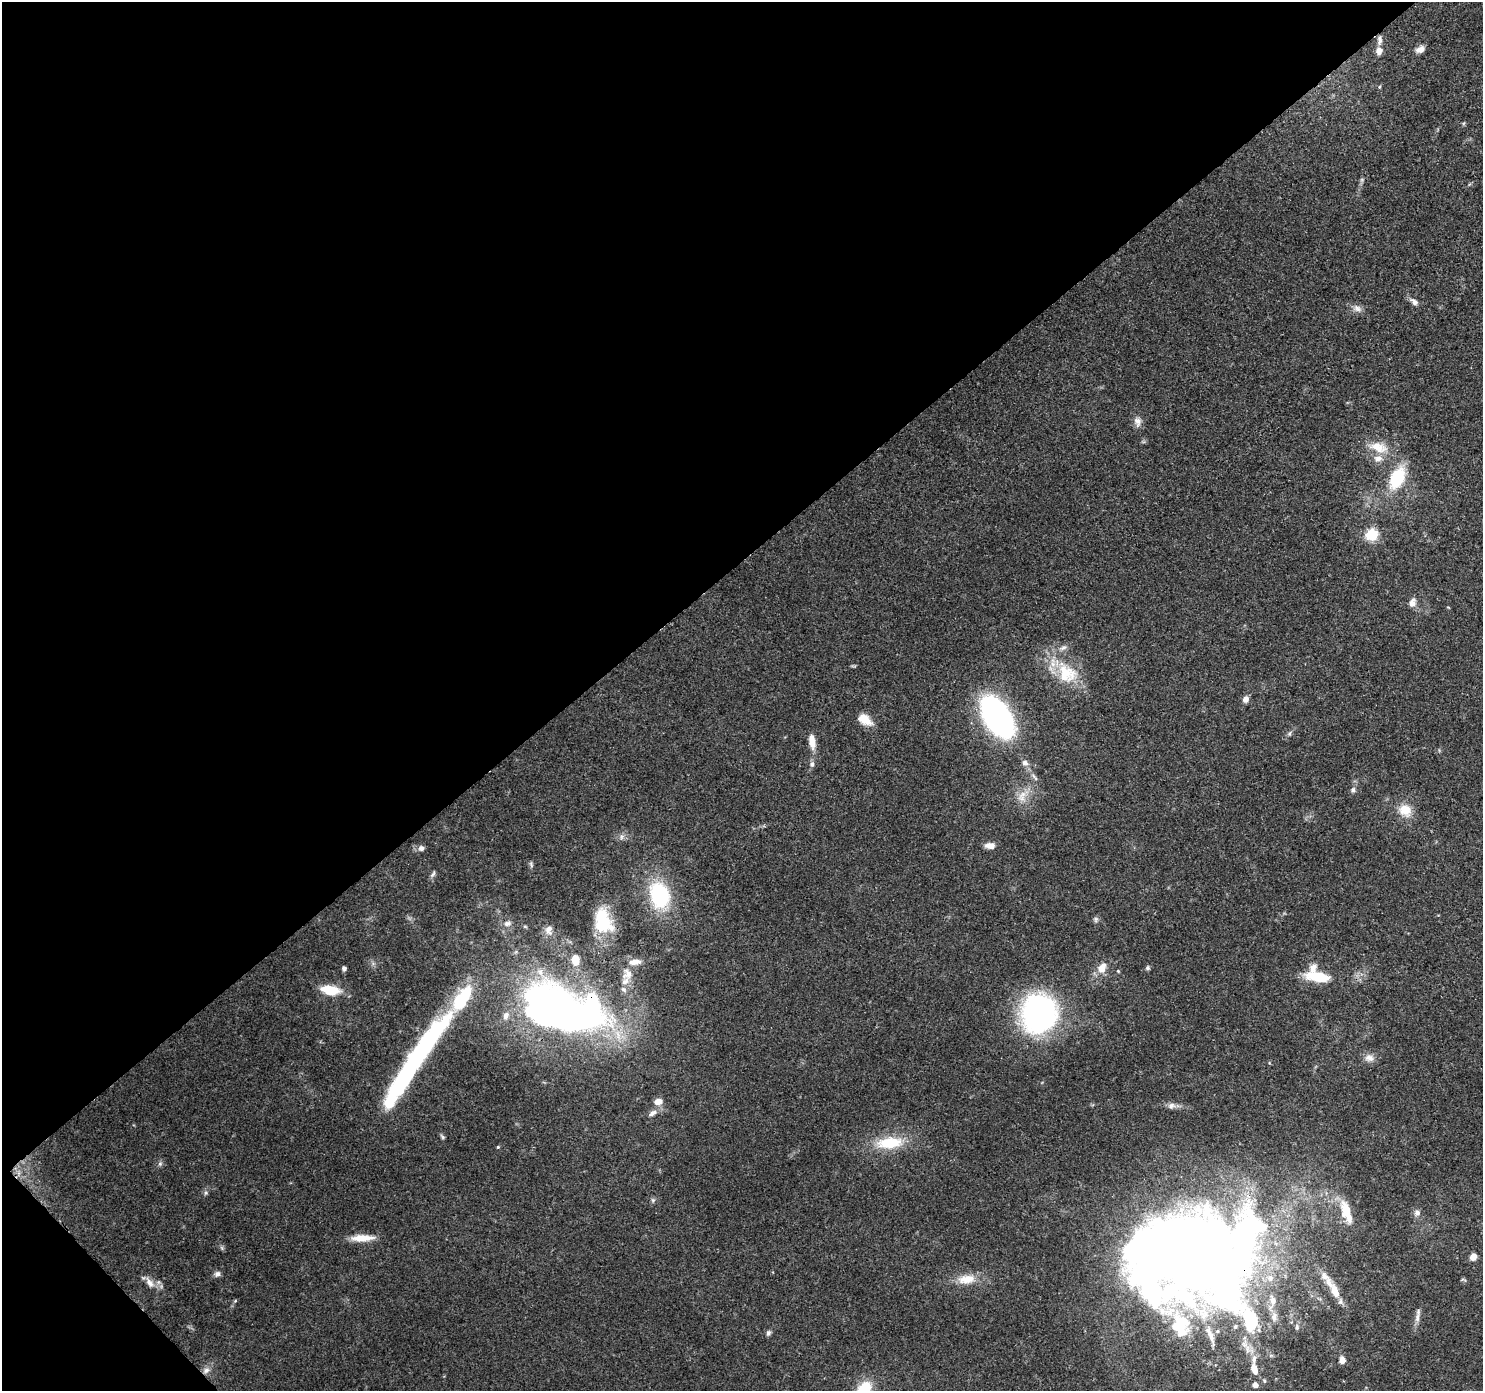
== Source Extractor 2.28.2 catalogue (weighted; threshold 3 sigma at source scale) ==
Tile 5 of 4 x 4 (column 1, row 2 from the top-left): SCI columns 93-1573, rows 3004-4392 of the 6116 x 6073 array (HDU 1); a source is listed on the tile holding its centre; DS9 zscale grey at full resolution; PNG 1485 x 1393 px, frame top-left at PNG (2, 2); no overlay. Shown black and unused: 42% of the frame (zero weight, under 3 of 4 exposures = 8% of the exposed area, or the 3 px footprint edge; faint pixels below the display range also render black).
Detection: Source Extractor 2.28.2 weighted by HDU 2 'WHT'; one run over the whole footprint, this tile lists its part. Background 0.122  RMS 0.0045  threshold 0.0201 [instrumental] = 3 sigma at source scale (4.5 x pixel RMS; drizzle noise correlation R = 1.50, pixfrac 1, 0.0396/0.0396 arcsec/px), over >= 5 px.
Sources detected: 107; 8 inside a brighter object's white glare — not listed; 18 inside a brighter listed object's ellipse — not listed separately; the other 81 listed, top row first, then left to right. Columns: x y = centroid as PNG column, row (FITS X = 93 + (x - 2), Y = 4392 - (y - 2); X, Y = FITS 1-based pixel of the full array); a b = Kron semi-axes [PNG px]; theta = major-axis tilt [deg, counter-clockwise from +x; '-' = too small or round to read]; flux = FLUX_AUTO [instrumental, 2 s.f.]
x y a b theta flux
1379 40 13 6 85 1.8
1420 49 10 7 28 2.8
1379 51 8 7 - 2.7
1379 87 5 3 - 0.49
1464 123 6 4 70 0.56
1362 180 6 6 - 0.79
1414 301 13 7 -42 2.2
1357 308 14 8 -28 2.7
1137 421 15 9 -80 2.9
1378 447 27 14 -16 10
1397 478 30 17 65 20
1372 535 6 6 - 48
1412 603 12 8 72 2.7
1448 607 5 3 - 0.34
1067 673 35 26 -48 22
1245 699 8 6 55 2.5
997 717 28 15 -58 180
865 719 18 10 -35 6.9
1289 734 7 5 72 0.92
812 742 17 7 -82 5.5
1025 763 8 7 - 2
812 764 7 6 - 1.3
1034 777 16 4 -49 1.6
1353 790 7 6 - 1.2
1023 794 18 7 30 4.8
1405 810 18 15 -45 8.1
622 837 8 6 88 1.5
990 846 11 6 -2 3.6
421 848 9 7 19 1.9
531 864 10 5 -84 1
433 874 11 5 59 1.2
659 895 29 21 -75 37
1096 919 8 6 74 1.1
603 921 30 20 -72 22
507 923 11 7 12 2.3
549 930 13 9 85 2.9
575 960 15 11 -86 5.8
344 968 5 4 - 1.1
1102 968 13 9 67 5.7
1148 968 6 6 - 0.93
1118 971 4 4 - 0.47
628 974 16 13 77 5.3
1318 977 33 12 -9 14
624 989 9 6 -45 1.4
330 990 21 9 -9 12
562 1011 72 42 -23 320
1039 1014 34 30 73 120
424 1048 82 22 57 67
1369 1058 13 10 -17 3.1
658 1102 8 6 9 4.3
1171 1106 11 8 16 2.3
652 1113 12 7 35 2.7
443 1137 8 4 -44 0.75
889 1143 39 16 6 18
498 1147 4 4 - 0.47
160 1164 7 5 69 1.1
206 1193 6 5 - 0.85
653 1200 7 5 -70 0.9
1346 1212 35 12 -70 12
1417 1213 9 8 - 2.1
1246 1236 218 58 50 370
362 1238 30 8 2 7.4
222 1248 7 4 -71 0.75
1195 1255 20 16 54 650
1473 1257 7 6 - 3.5
217 1274 8 6 18 1.6
1325 1276 14 8 -39 3.1
966 1279 25 13 9 8.3
1463 1280 8 3 -13 0.58
149 1282 19 9 -50 3.9
1335 1291 17 8 -72 6.3
1273 1300 14 9 -75 3.9
235 1301 5 4 - 0.53
1417 1318 15 7 80 2.6
1250 1321 111 28 -53 58
1297 1327 9 5 90 1.2
768 1333 7 6 - 1.2
1342 1360 8 6 -80 2.9
206 1370 11 8 35 2.5
1264 1381 6 4 -70 0.68
1255 1385 5 5 - 3
Overlapping masked pixels (flux is a lower limit): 4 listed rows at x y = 997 717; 562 1011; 1246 1236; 206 1370